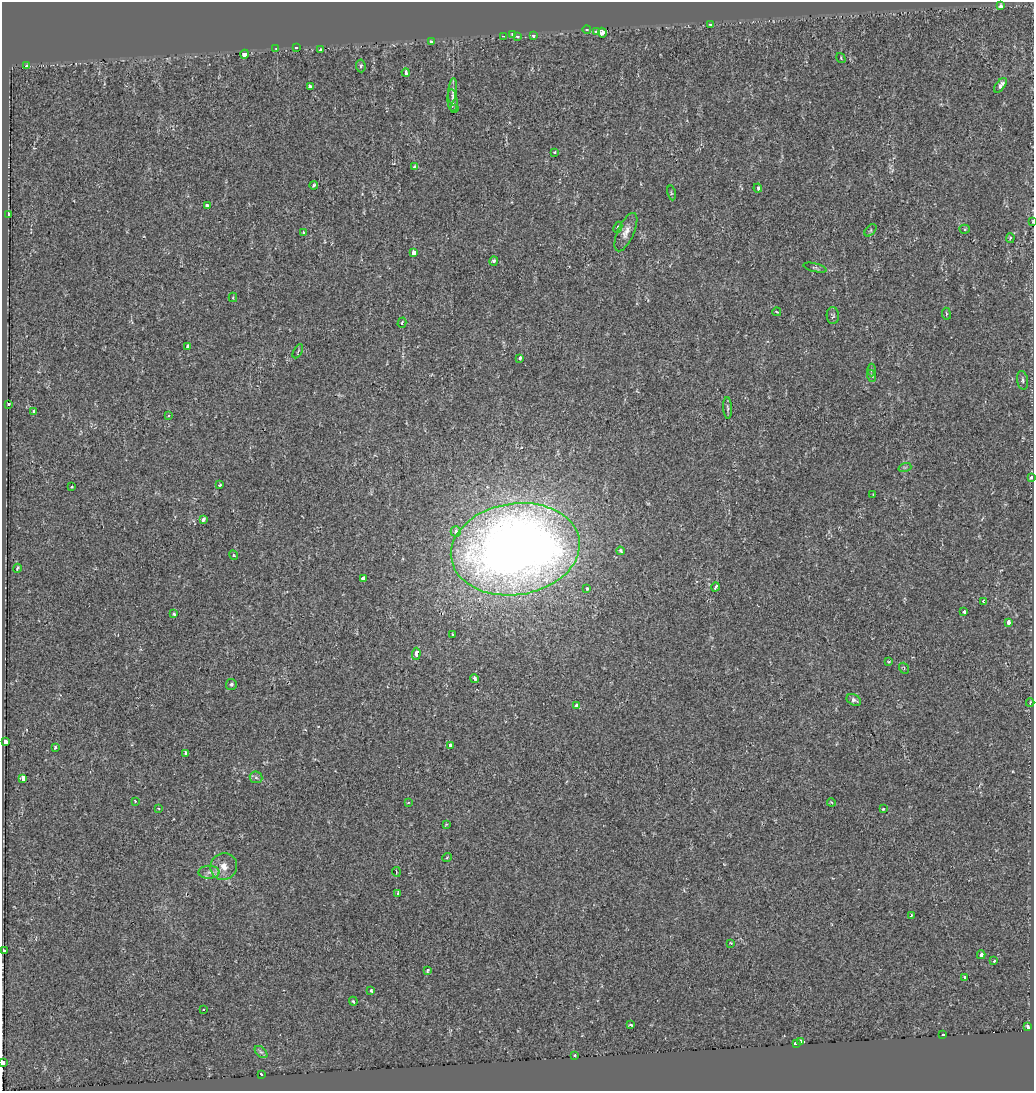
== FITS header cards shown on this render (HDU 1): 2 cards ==
NAXIS1  =                 1032
NAXIS2  =                 1089

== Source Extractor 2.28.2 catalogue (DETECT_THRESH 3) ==
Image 1032 x 1089 px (HDU 1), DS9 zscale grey, 1 PNG px = 1 image px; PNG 1036 x 1093 px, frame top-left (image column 1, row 1089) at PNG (2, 2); each listed source drawn as its Kron ellipse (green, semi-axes under 4 px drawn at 4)
Background -0.00356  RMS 0.0052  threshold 0.0156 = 3 sigma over >= 5 px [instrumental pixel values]
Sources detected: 118; all 118 listed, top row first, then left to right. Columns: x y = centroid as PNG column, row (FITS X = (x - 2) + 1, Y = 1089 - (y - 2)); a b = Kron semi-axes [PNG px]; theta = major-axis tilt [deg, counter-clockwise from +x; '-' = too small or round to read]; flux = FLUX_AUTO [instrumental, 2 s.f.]
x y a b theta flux
1001 5 3 3 - 1.6
710 24 3 3 - 4.4
587 30 4 4 - 0.6
596 31 3 3 - 6.9
602 33 5 4 - 9.9
512 34 4 3 - 1.5
503 36 3 2 - 0.57
517 36 3 3 - 4.7
533 36 4 3 - 5.5
432 42 4 3 - 7.9
296 48 3 3 - 1.4
276 49 3 3 - 0.7
320 50 3 3 - 0.96
245 54 4 3 - 19
841 58 5 3 - 0.27
27 66 4 3 - 8.4
361 66 6 4 -85 0.7
406 73 4 3 - 1.9
1001 85 8 4 51 1.5
310 87 4 3 - 5
453 91 13 3 85 1.1
452 101 11 5 -85 1.1
455 109 3 3 - 0.41
555 152 3 3 - 0.71
414 167 4 3 - 4.4
314 185 4 3 - 0.61
758 188 4 3 - 2.6
671 193 7 3 -77 0.4
207 205 3 3 - 12
8 215 3 3 - 10
1032 221 3 2 - 0.23
618 227 5 4 - 0.84
965 229 5 4 - 0.55
870 230 7 4 46 0.65
626 232 21 8 65 3
303 233 3 3 - 7.1
1010 238 5 4 - 0.64
414 253 4 4 - 8.4
494 261 5 4 - 0.8
815 268 12 4 -14 0.72
233 297 4 4 - 0.39
777 312 4 2 - 0.36
946 314 6 3 -82 0.38
833 316 8 6 -88 0.71
402 323 5 4 - 0.61
188 346 4 3 - 0.88
298 351 8 2 61 0.35
520 358 3 3 - 1.8
871 370 6 4 -90 0.51
872 376 6 3 -69 0.49
1023 380 9 5 -81 0.89
8 404 3 3 - 1.4
727 408 11 3 -86 0.67
34 411 3 3 - 1.4
168 416 3 2 - 0.4
905 467 7 4 18 0.51
1031 477 3 3 - 2.1
220 485 3 3 - 0.54
72 487 3 3 - 2.4
873 494 4 2 - 0.27
203 520 3 3 - 2.1
456 532 5 5 - 1.4
515 549 65 46 9 440
620 551 4 3 - 1
234 555 5 3 - 0.32
17 568 4 3 - 0.52
363 578 4 3 - 1.4
715 587 4 3 - 0.96
587 589 3 3 - 0.59
983 602 4 3 - 0.65
964 612 3 3 - 0.64
174 614 4 3 - 0.82
1008 622 3 3 - 4.9
452 635 4 2 - 0.33
416 654 6 3 88 4.3
889 662 4 3 - 0.38
904 668 6 4 -54 0.55
474 678 4 4 - 1.3
231 684 5 5 - 0.73
854 700 8 5 -27 1
1030 703 4 3 - 0.6
577 706 4 3 - 2.9
5 742 4 3 - 5.5
450 745 4 3 - 3.4
55 747 3 3 - 3.1
185 754 4 3 - 4.4
256 777 6 5 - 0.86
23 778 4 3 - 7.1
135 801 3 3 - 0.52
831 802 4 3 - 0.33
408 803 4 3 - 0.37
159 808 3 2 - 0.34
883 809 3 3 - 0.43
446 824 3 3 - 0.31
447 857 5 3 - 0.3
224 867 14 13 - 4.2
209 872 10 6 1 1.6
396 872 5 2 - 0.34
398 893 3 3 - 0.88
911 915 3 3 - 0.6
731 943 3 3 - 0.31
4 951 3 3 - 7.5
981 955 4 3 - 1.9
994 961 3 3 - 0.48
427 970 3 3 - 0.52
964 977 3 3 - 0.4
371 991 3 3 - 1.1
353 1001 4 3 - 0.5
204 1009 3 2 - 0.34
631 1025 3 2 - 0.54
1027 1027 4 3 - 1.9
943 1035 3 3 - 0.92
801 1042 4 3 - 41
796 1044 3 3 - 6.8
261 1052 7 4 -43 0.73
575 1055 3 3 - 2.8
3 1063 4 2 - 10
261 1074 4 3 - 5.2
At the frame edge (FLAGS 8, measured only in part): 4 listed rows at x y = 1032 221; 1031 477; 4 951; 3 1063